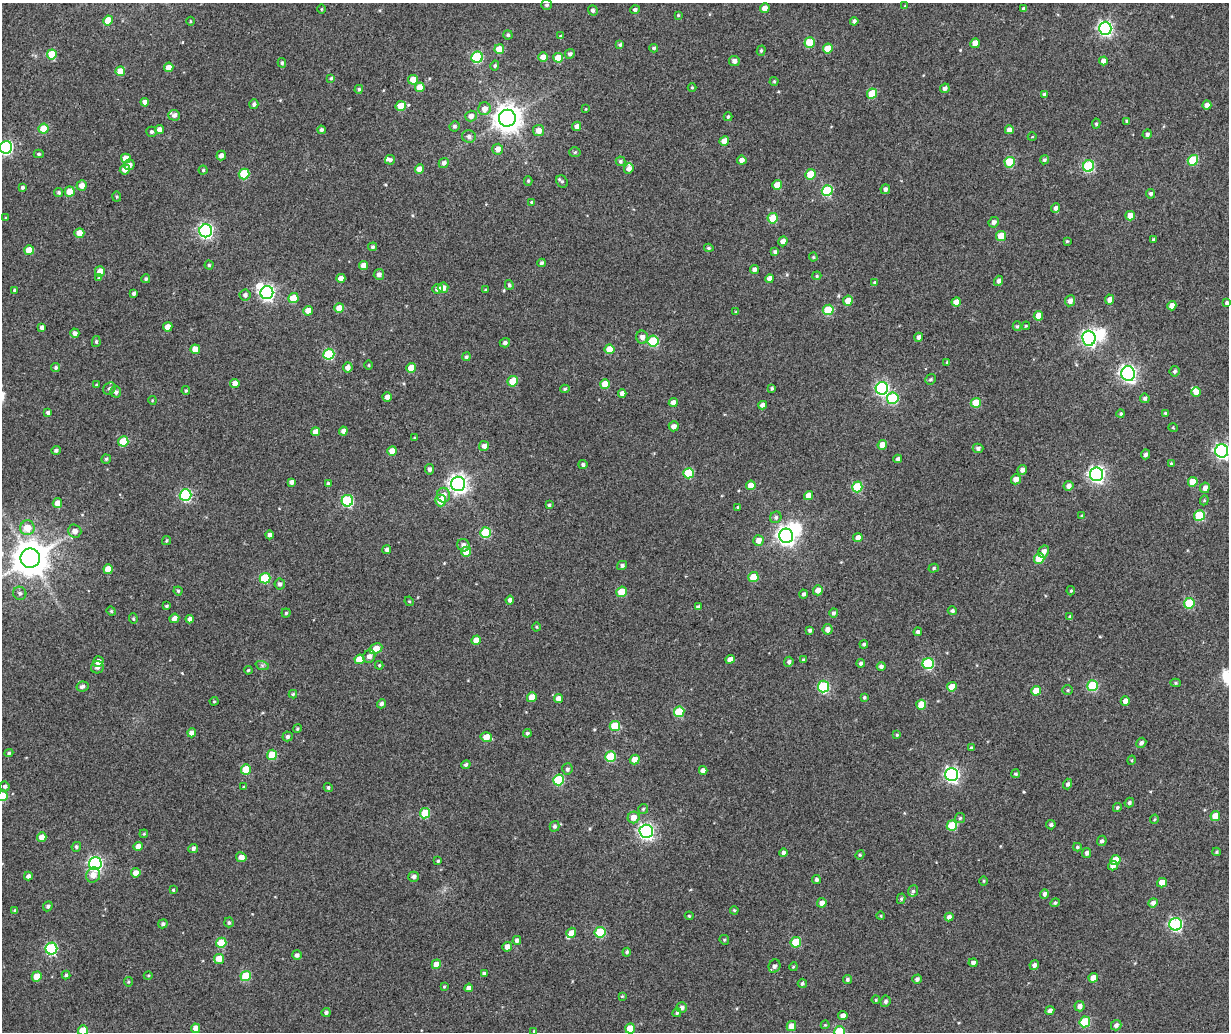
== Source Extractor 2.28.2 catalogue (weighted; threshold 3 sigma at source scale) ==
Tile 7 of 4 x 3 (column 3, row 2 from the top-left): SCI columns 2574-3800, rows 1425-2454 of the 5147 x 3851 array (HDU 1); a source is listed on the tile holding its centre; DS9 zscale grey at full resolution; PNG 1231 x 1034 px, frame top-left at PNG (2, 3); each listed source drawn as its Kron ellipse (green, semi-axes under 4 px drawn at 4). Nothing masked; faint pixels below the display range render black.
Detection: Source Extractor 2.28.2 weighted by HDU 2 'WHT'; one run over the whole footprint, this tile lists its part. Background 0.0816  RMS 0.044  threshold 0.198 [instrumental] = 3 sigma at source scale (4.5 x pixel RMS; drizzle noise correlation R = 1.50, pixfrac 1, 0.0396/0.0396 arcsec/px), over >= 5 px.
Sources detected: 441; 3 inside a brighter object's white glare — neither listed nor drawn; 6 inside a brighter listed object's ellipse — not listed separately; the other 432 listed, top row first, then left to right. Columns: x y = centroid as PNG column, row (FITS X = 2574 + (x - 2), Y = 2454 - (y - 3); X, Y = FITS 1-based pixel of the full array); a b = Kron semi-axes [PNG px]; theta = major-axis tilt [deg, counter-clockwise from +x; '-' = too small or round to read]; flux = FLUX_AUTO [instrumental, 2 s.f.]
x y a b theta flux
547 5 5 5 - 6.5
905 6 3 3 - 2.4
765 8 5 4 - 21
321 9 5 3 - 3
1024 9 4 3 - 8.1
593 10 5 5 - 7.7
635 10 4 4 - 8.6
678 15 4 3 - 3.1
108 20 5 4 - 49
190 21 4 3 - 3.3
854 21 4 4 - 8.2
1105 28 6 6 - 750
508 35 4 4 - 5.2
561 36 4 3 - 4
810 42 5 5 - 87
975 43 5 4 - 41
620 45 4 4 - 5.9
654 48 4 3 - 5.1
499 49 5 5 - 54
828 49 5 5 - 49
761 51 5 4 - 5
52 54 5 5 - 97
570 54 5 4 - 9.2
477 57 6 5 - 250
543 57 5 4 - 28
558 58 5 5 - 64
734 61 5 5 - 15
1103 61 4 4 - 15
282 63 4 3 - 5.5
495 66 5 4 - 5.1
169 67 5 4 - 25
120 71 5 4 - 41
331 78 4 4 - 4.5
413 80 5 5 - 42
774 81 4 4 - 3.7
420 87 5 5 - 42
692 88 4 3 - 2.6
945 88 5 4 - 9.5
359 89 4 4 - 5.4
872 94 5 5 - 89
1044 94 4 3 - 7.9
145 102 4 4 - 15
254 104 5 4 - 8.4
1207 105 4 4 - 16
401 106 5 5 - 53
484 109 6 6 - 25
586 109 4 3 - 2.4
174 115 6 5 - 12
471 116 6 5 - 18
728 117 4 3 - 4.6
507 118 8 8 - 3900
1127 121 4 3 - 6.2
1096 124 5 4 - 5.7
454 126 5 5 - 7.7
577 126 5 4 - 15
44 129 5 5 - 64
159 129 4 4 - 19
321 130 4 3 - 8
1009 130 4 4 - 19
538 131 5 5 - 24
151 132 5 5 - 6.7
1147 134 5 4 - 8.8
469 136 7 6 - 11
1032 137 4 3 - 2.2
724 141 5 4 - 24
6 147 6 6 - 510
498 149 5 5 - 19
575 152 5 5 - 5.5
39 154 5 4 - 5
221 156 5 4 - 16
126 158 5 5 - 36
390 160 5 4 - 7.6
742 160 5 4 - 16
1044 160 5 4 - 6.5
1193 160 5 5 - 120
620 161 5 5 - 6.2
1010 162 5 5 - 120
444 163 5 4 - 11
129 165 5 5 - 13
1089 166 6 5 - 270
629 168 6 4 68 17
125 169 5 5 - 23
419 169 5 4 - 28
203 170 4 4 - 4
244 174 5 5 - 130
810 174 5 5 - 74
528 181 5 4 - 4.2
562 181 6 5 - 6
82 185 5 5 - 22
777 185 5 4 - 38
22 187 3 3 - 6.4
885 189 5 4 - 8.7
70 191 5 5 - 51
827 191 5 5 - 210
59 192 4 4 - 5.4
1151 194 5 4 - 8.1
117 197 5 4 - 3.8
532 202 4 3 - 4.7
1056 208 5 4 - 11
1130 216 5 4 - 29
6 218 3 3 - 2.6
773 218 5 5 - 72
994 222 5 4 - 12
206 231 6 6 - 720
79 233 5 5 - 39
1001 236 5 5 - 61
1154 239 3 3 - 4.2
783 241 5 4 - 16
1067 241 3 3 - 2.8
373 247 4 4 - 6.8
709 248 4 3 - 5
29 250 5 5 - 52
775 252 4 4 - 7.3
813 257 4 4 - 3.6
542 263 4 3 - 7.5
209 265 4 4 - 4.3
364 265 4 4 - 30
754 270 4 4 - 13
100 271 5 5 - 24
379 274 5 5 - 12
817 276 5 4 - 4
99 278 4 4 - 4.3
341 278 4 4 - 20
146 279 4 4 - 6.9
770 279 4 4 - 18
998 281 5 4 - 11
875 283 4 4 - 7.4
509 285 5 4 - 5.9
443 288 5 5 - 20
438 289 5 5 - 15
14 290 4 3 - 4.3
485 290 4 3 - 2.8
134 293 4 3 - 6.8
267 293 6 6 - 880
245 295 5 5 - 10
293 298 5 5 - 70
1110 300 5 4 - 16
848 301 5 5 - 33
1070 301 5 5 - 16
956 302 5 4 - 18
1227 303 4 3 - 7
1172 306 5 4 - 22
339 308 5 5 - 37
828 310 5 5 - 120
308 311 5 5 - 29
736 312 4 3 - 3.5
1038 316 5 4 - 37
1017 326 5 4 - 4.8
1026 326 4 3 - 3.7
42 327 4 4 - 8.9
168 327 5 4 - 27
75 333 4 4 - 12
642 337 6 6 - 17
919 337 4 4 - 11
1089 338 7 6 - 830
653 341 5 5 - 180
96 342 5 4 - 5.2
505 343 5 4 - 9.2
195 349 5 4 - 35
609 349 5 5 - 56
329 354 5 5 - 210
466 357 4 4 - 5.4
947 362 4 3 - 3.7
369 365 4 3 - 2.8
56 367 5 4 - 6.2
348 367 5 5 - 16
411 368 5 5 - 52
1175 371 5 5 - 7.1
1128 374 7 7 - 990
931 379 5 5 - 5.6
513 381 5 5 - 81
235 383 4 4 - 25
605 384 5 5 - 58
96 385 4 3 - 4.2
772 388 4 3 - 5.2
882 388 6 6 - 570
109 389 7 5 47 9
565 389 5 4 - 4.4
186 391 4 3 - 4.7
116 392 5 5 - 9.8
1196 392 5 4 - 20
622 393 4 4 - 14
387 397 4 4 - 17
893 398 6 5 - 180
1145 398 5 4 - 7.4
152 400 4 3 - 3
673 403 4 4 - 21
976 403 5 5 - 85
763 405 4 4 - 17
48 412 4 3 - 8.1
1165 413 4 3 - 4
1121 414 4 4 - 4.6
674 426 5 5 - 19
1173 428 5 3 - 2.6
343 431 4 4 - 15
316 432 4 4 - 24
415 438 3 3 - 2.8
123 441 5 5 - 98
882 445 5 4 - 33
484 446 5 5 - 14
978 448 5 4 - 9.4
56 450 5 4 - 7.2
392 451 5 4 - 29
1222 451 6 6 - 790
1146 454 5 4 - 9.3
106 459 5 4 - 4.9
898 459 4 4 - 9.4
1171 463 3 3 - 3.8
583 465 4 4 - 7
429 469 5 4 - 9.4
1022 470 5 4 - 14
689 473 5 5 - 130
1097 474 7 6 - 940
1016 479 5 5 - 25
292 482 4 4 - 13
1193 482 5 4 - 54
328 484 4 3 - 8.1
458 484 7 7 - 1500
751 485 5 4 - 36
1068 486 5 5 - 13
857 487 5 5 - 150
1205 488 5 4 - 15
186 495 6 6 - 340
444 495 7 6 - 23
809 496 4 4 - 30
441 500 6 5 - 57
1204 500 5 4 - 4.4
347 501 6 5 - 300
57 503 5 4 - 28
549 505 3 3 - 5.6
738 507 4 3 - 4.1
1082 516 4 4 - 5
1199 516 5 5 - 140
776 517 6 5 - 7.5
27 528 7 7 - 47
75 531 7 6 - 17
486 533 5 5 - 160
269 535 4 4 - 10
786 536 7 7 - 1400
858 538 5 4 - 20
166 540 4 4 - 4.1
758 540 5 5 - 25
463 545 6 6 - 15
387 549 4 4 - 7.5
1044 551 6 5 - 16
466 552 5 5 - 65
30 558 10 9 - 7400
1039 558 5 5 - 100
622 565 5 4 - 8.1
934 568 5 4 - 5.2
108 569 5 4 - 41
753 577 5 5 - 72
265 578 5 5 - 160
280 584 5 5 - 9.4
818 590 5 5 - 23
178 591 4 4 - 4.2
1071 591 4 3 - 3.7
622 592 5 5 - 87
20 593 7 6 - 8.9
803 594 4 4 - 8.3
510 600 4 4 - 11
409 601 5 4 - 3.2
1189 603 5 5 - 160
166 606 4 3 - 4.8
698 607 4 4 - 9.8
111 611 5 4 - 3.7
952 611 4 4 - 8
286 613 4 4 - 4.2
833 613 4 4 - 7.4
1070 617 4 3 - 5.3
174 618 5 4 - 18
133 619 5 4 - 4.8
190 619 4 4 - 13
536 627 4 3 - 2.8
827 629 5 5 - 15
810 630 4 4 - 6.5
918 632 4 4 - 8.2
476 640 5 4 - 33
864 644 4 3 - 6
376 649 7 5 28 36
369 656 7 6 - 16
360 659 5 5 - 54
730 659 4 4 - 23
803 660 4 4 - 4.7
98 662 5 5 - 22
789 662 5 4 - 9
861 663 4 4 - 6.8
928 664 6 5 - 240
262 665 7 4 -19 5.5
379 665 4 3 - 4
881 666 4 4 - 9.4
97 667 6 6 - 9.2
248 670 4 3 - 3.4
1175 683 5 4 - 4.8
82 686 6 5 - 9.8
823 686 6 5 - 260
1092 686 5 5 - 160
952 687 5 4 - 49
1068 690 5 4 - 4.2
1036 691 5 4 - 46
293 694 4 4 - 4
532 697 5 4 - 34
864 697 4 4 - 5
559 699 4 4 - 19
214 701 4 4 - 3.6
1125 701 5 4 - 15
381 704 4 4 - 8.5
921 705 5 5 - 53
679 712 5 5 - 140
615 726 5 5 - 130
297 729 4 4 - 3.9
192 733 4 4 - 19
527 733 4 4 - 6.6
897 735 4 3 - 3.9
287 736 5 5 - 7.9
486 737 6 5 - 42
1141 743 5 4 - 9
971 748 4 3 - 4.1
9 753 4 4 - 4.9
272 755 5 5 - 87
611 757 5 5 - 180
635 760 5 4 - 31
1132 760 5 3 - 3.5
466 765 5 4 - 7.4
246 769 5 5 - 88
567 769 6 5 - 7.2
703 770 4 4 - 16
952 774 6 6 - 750
1015 774 4 4 - 4.6
558 780 5 5 - 180
1068 784 5 4 - 8.3
5 786 5 5 - 7.6
244 787 3 3 - 3
328 787 4 4 - 5.6
2 796 5 5 - 110
1129 803 5 4 - 7.1
1117 808 5 4 - 5.1
643 809 5 5 - 4.9
425 813 5 5 - 110
1215 816 5 4 - 40
634 817 6 5 - 24
960 818 5 5 - 5
1154 819 4 3 - 3.5
1051 825 5 4 - 6.7
554 826 5 4 - 8.3
952 826 5 5 - 120
646 831 7 6 - 870
144 834 4 3 - 2.9
42 837 5 4 - 25
1102 841 5 4 - 8.4
138 846 4 4 - 22
76 847 5 4 - 6.5
1077 847 4 4 - 4.9
193 848 5 4 - 9.4
783 852 4 4 - 9
1216 852 4 4 - 3.8
1087 853 5 4 - 10
860 855 5 4 - 3.9
241 857 5 5 - 22
1115 860 5 5 - 44
438 861 3 3 - 3.6
95 864 6 6 - 710
1113 866 5 4 - 20
136 873 5 4 - 24
93 875 8 7 - 24
28 876 4 4 - 11
414 877 5 5 - 11
816 880 4 4 - 7.2
983 881 5 3 - 3.2
1162 883 5 4 - 31
173 890 3 3 - 3.4
913 891 6 5 - 6.5
1044 894 5 4 - 11
901 899 5 4 - 5
822 903 5 4 - 19
1055 903 5 4 - 6
1153 903 5 4 - 13
48 906 5 4 - 6
15 910 4 3 - 5.3
734 910 4 3 - 3.2
689 916 4 3 - 3.6
880 916 4 3 - 3.7
949 917 4 4 - 12
229 922 5 5 - 5.7
163 924 5 4 - 7.7
1176 924 6 6 - 480
600 932 5 5 - 190
571 933 5 4 - 35
517 940 4 4 - 9.5
724 940 5 4 - 3.8
796 942 5 5 - 120
221 943 5 5 - 100
507 947 5 4 - 22
51 949 6 6 - 380
627 952 4 3 - 5.7
297 955 5 4 - 9.9
219 959 5 5 - 38
973 963 4 4 - 11
436 964 5 4 - 36
1034 965 5 4 - 11
775 966 7 5 64 11
793 967 4 3 - 3
484 973 4 3 - 7.1
66 975 4 4 - 5
37 976 5 5 - 50
148 976 4 3 - 3.5
246 976 5 5 - 110
1093 978 5 4 - 32
847 979 4 4 - 5.9
917 979 5 4 - 9.1
128 982 5 4 - 3.8
802 983 5 4 - 5.5
444 986 3 3 - 3.5
469 988 4 4 - 17
622 996 3 3 - 3.3
876 1000 4 3 - 3.1
885 1001 6 5 - 8.1
1080 1006 5 5 - 15
682 1007 5 5 - 11
1050 1011 4 4 - 14
326 1012 4 4 - 7.1
677 1013 4 4 - 5.2
843 1015 5 4 - 15
1085 1022 5 5 - 140
825 1025 4 4 - 3.1
1116 1025 5 5 - 11
791 1026 5 4 - 34
195 1028 4 4 - 18
630 1028 5 4 - 58
83 1030 5 5 - 67
534 1031 4 4 - 3.8
839 1031 5 5 - 140
Isophote crosses this tile's border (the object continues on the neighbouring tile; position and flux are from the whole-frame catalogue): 5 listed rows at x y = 6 147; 1222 451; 2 796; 83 1030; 839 1031